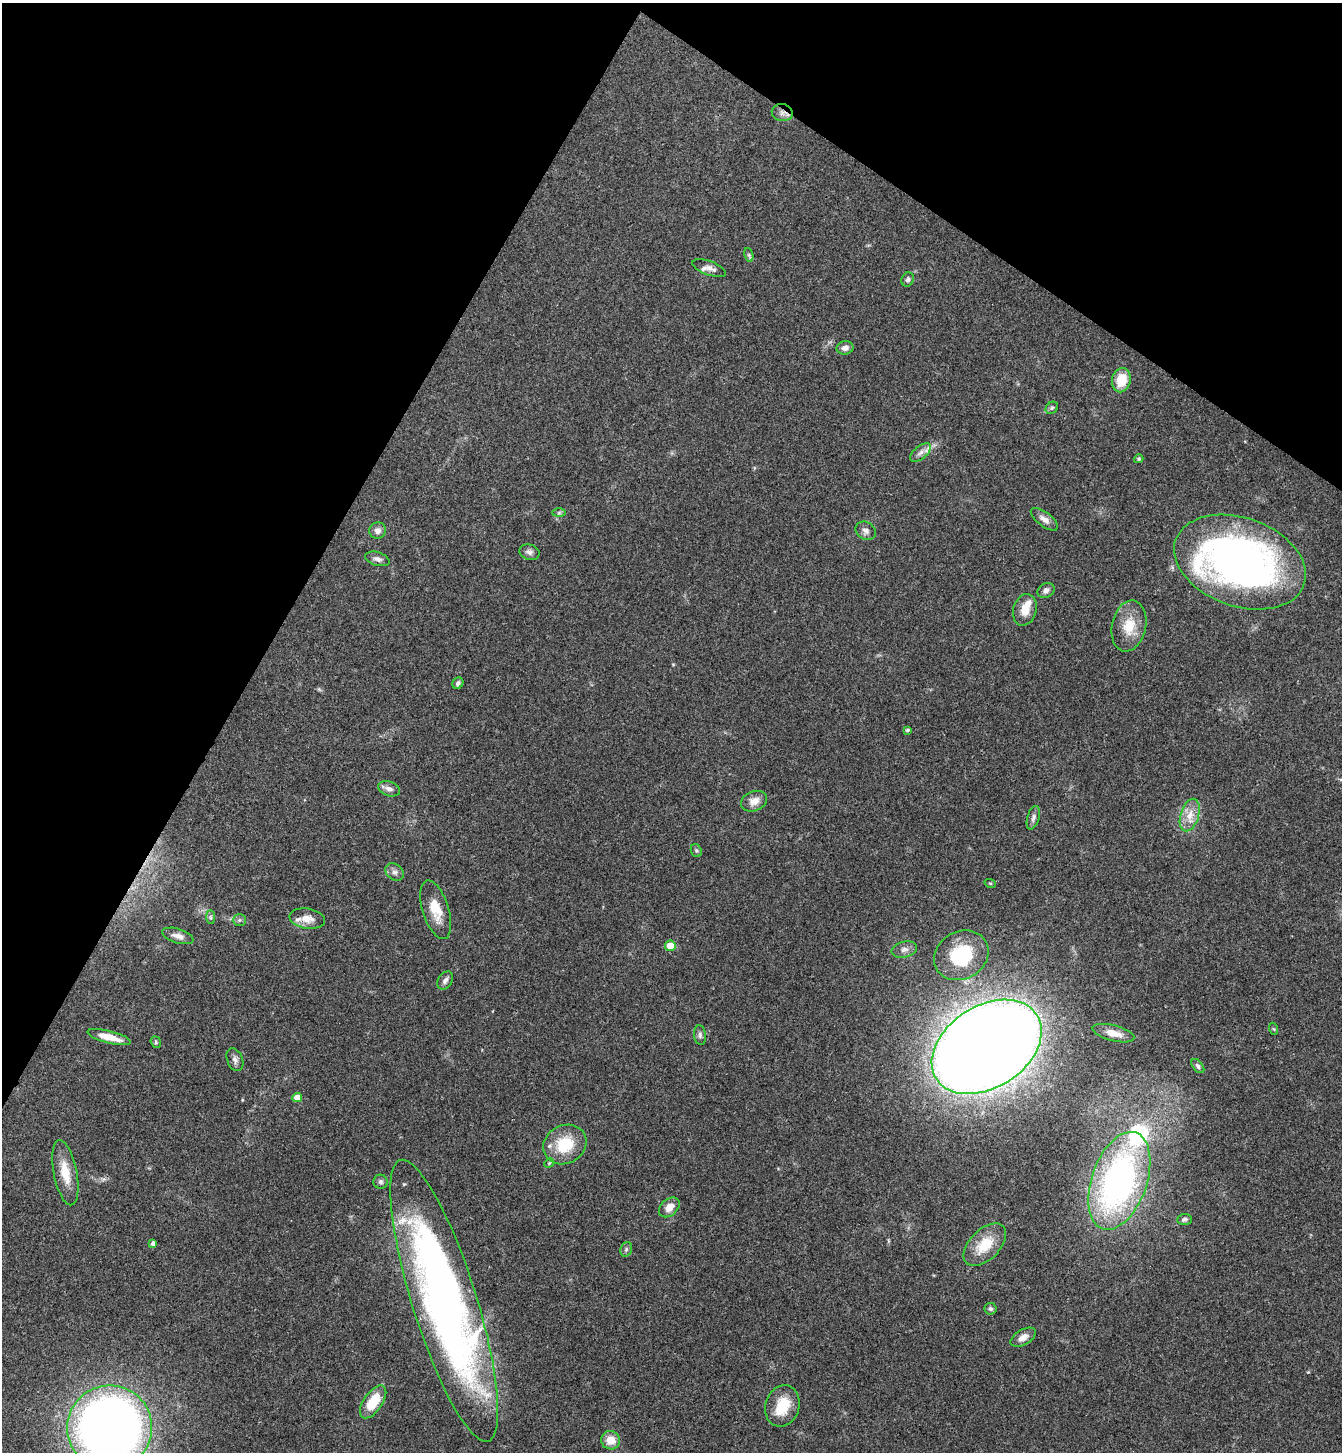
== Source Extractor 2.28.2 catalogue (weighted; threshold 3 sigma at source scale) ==
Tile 2 of 4 x 4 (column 2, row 1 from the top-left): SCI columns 1677-3016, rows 4384-5833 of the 5893 x 5870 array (HDU 1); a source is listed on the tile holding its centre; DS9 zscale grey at full resolution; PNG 1344 x 1454 px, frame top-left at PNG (2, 3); each listed source drawn as its Kron ellipse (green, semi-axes under 4 px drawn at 4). Shown black and unused: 27% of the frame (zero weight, under 3 of 4 exposures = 6% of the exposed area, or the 3 px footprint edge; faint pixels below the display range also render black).
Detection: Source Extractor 2.28.2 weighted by HDU 2 'WHT'; one run over the whole footprint, this tile lists its part. Background 0.063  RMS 0.0054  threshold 0.0245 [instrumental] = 3 sigma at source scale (4.5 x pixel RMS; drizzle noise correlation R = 1.50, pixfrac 1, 0.05/0.05 arcsec/px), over >= 5 px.
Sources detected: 69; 1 inside a brighter object's white glare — neither listed nor drawn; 5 inside a brighter listed object's ellipse — not listed separately; the other 63 listed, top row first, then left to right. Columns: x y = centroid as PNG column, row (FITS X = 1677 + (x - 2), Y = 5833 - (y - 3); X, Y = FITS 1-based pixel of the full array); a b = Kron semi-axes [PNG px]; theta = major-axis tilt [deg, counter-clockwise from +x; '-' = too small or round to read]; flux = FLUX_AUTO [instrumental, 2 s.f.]
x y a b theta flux
782 113 10 8 -13 2.7
749 255 7 4 -73 1
709 268 18 7 -20 3
908 279 7 6 - 1.3
845 348 8 7 - 2.6
1121 380 12 9 78 13
1052 408 7 5 44 0.97
920 453 12 6 39 2.8
1139 459 5 4 - 0.71
559 513 7 4 1 0.87
1044 519 16 7 -37 3.4
378 531 8 8 - 2.9
866 531 11 8 -33 2.4
529 552 10 7 -16 2
377 559 12 6 -16 2.4
1240 562 68 44 -20 280
1046 590 9 7 33 2.1
1025 610 16 11 74 7.1
1129 626 26 17 78 13
458 683 6 5 - 1.4
908 730 4 3 - 0.98
389 789 11 7 -18 2.8
754 801 13 10 22 5.3
1190 815 17 9 73 6.7
1033 818 12 6 74 1.9
696 851 7 5 -69 0.94
395 872 10 7 -36 2.3
990 883 5 3 - 0.55
436 910 30 13 -73 11
210 917 7 4 -90 1.1
307 919 18 10 -8 5.7
239 920 6 5 - 1.2
178 936 16 7 -16 3.6
670 946 5 5 - 9.2
904 949 13 7 14 2.9
961 955 28 24 29 30
445 980 10 6 56 2.2
1274 1029 6 4 -70 0.61
1113 1033 21 7 -14 5.5
700 1035 10 6 -83 1.5
109 1037 22 6 -14 8.6
156 1042 6 5 - 0.86
987 1047 60 41 33 1500
235 1060 12 7 -68 2.3
1198 1066 8 5 -52 1.3
297 1097 5 4 - 5.7
565 1144 22 19 28 20
549 1163 5 4 - 0.65
65 1173 33 11 -79 12
1119 1181 51 27 71 180
380 1182 7 7 - 1.4
669 1207 12 8 42 4.8
1185 1219 7 5 3 1.4
153 1243 4 4 - 2.1
985 1245 26 15 45 15
626 1249 7 5 70 1.1
444 1301 147 32 -73 410
990 1309 6 6 - 1.2
1023 1337 14 7 31 4.1
373 1402 19 9 56 16
782 1406 21 17 72 14
110 1428 42 42 - 480
611 1440 9 9 - 7
Overlapping masked pixels (flux is a lower limit): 1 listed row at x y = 782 113
Isophote crosses this tile's border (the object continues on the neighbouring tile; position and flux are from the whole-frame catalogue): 1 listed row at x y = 110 1428